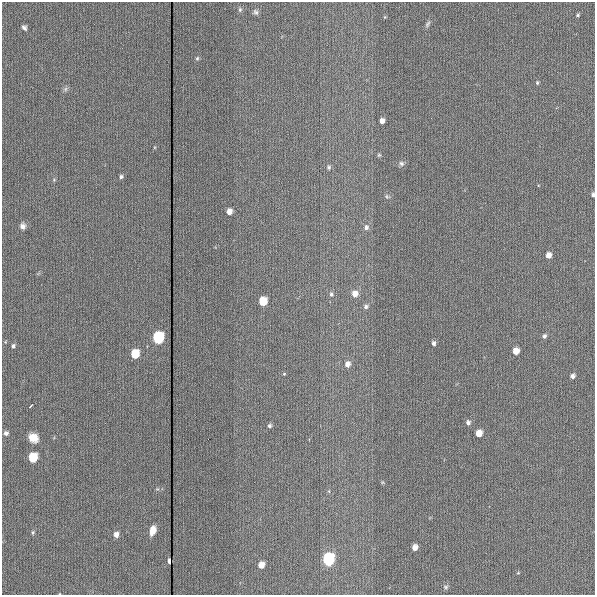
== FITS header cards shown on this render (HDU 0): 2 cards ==
NAXIS1  =                  593
NAXIS2  =                  593

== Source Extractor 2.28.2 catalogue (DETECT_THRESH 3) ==
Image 593 x 593 px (HDU 0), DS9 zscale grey, 1 PNG px = 1 image px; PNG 597 x 597 px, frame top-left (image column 1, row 593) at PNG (2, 2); no overlay
Background 117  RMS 5.5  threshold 16.6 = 3 sigma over >= 5 px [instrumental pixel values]
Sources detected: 49; all 49 listed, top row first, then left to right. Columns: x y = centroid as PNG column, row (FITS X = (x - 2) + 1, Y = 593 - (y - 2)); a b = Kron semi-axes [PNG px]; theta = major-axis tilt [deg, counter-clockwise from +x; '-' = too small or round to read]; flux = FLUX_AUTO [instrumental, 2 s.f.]
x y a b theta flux
240 10 6 5 - 670
256 12 8 6 -48 900
578 15 5 4 - 540
384 17 5 3 - 330
428 24 9 5 57 790
24 28 6 4 -43 920
197 58 6 4 68 580
537 83 5 4 - 490
65 89 7 4 89 690
382 121 5 4 - 2300
379 155 5 4 - 480
401 163 7 6 - 990
329 167 6 5 - 710
121 177 5 4 - 910
593 195 4 3 - 900
387 197 7 4 -58 590
229 212 5 4 - 3400
23 226 8 8 - 1500
366 227 7 6 - 1300
548 255 5 4 - 3200
331 294 6 5 - 900
354 294 6 5 - 3600
263 302 6 5 - 13000
366 307 5 5 - 1200
544 336 5 5 - 960
158 338 6 5 - 65000
433 343 5 4 - 1100
13 346 4 4 - 900
516 351 5 5 - 4800
135 354 6 5 - 15000
347 364 6 5 - 2300
284 374 4 4 - 380
573 376 5 4 - 1400
31 406 5 2 - 650
468 422 5 5 - 1200
269 426 5 4 - 870
6 433 5 5 - 1100
479 433 5 5 - 5100
33 438 9 8 - 4500
33 458 6 5 - 21000
152 531 7 4 74 5200
33 532 6 4 90 540
116 535 5 4 - 2400
414 548 5 4 - 3000
328 560 6 5 - 87000
169 561 4 3 - 1500
261 565 5 4 - 3900
518 573 4 3 - 310
446 587 7 5 -15 760
At the frame edge (FLAGS 8, measured only in part): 1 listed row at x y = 593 195